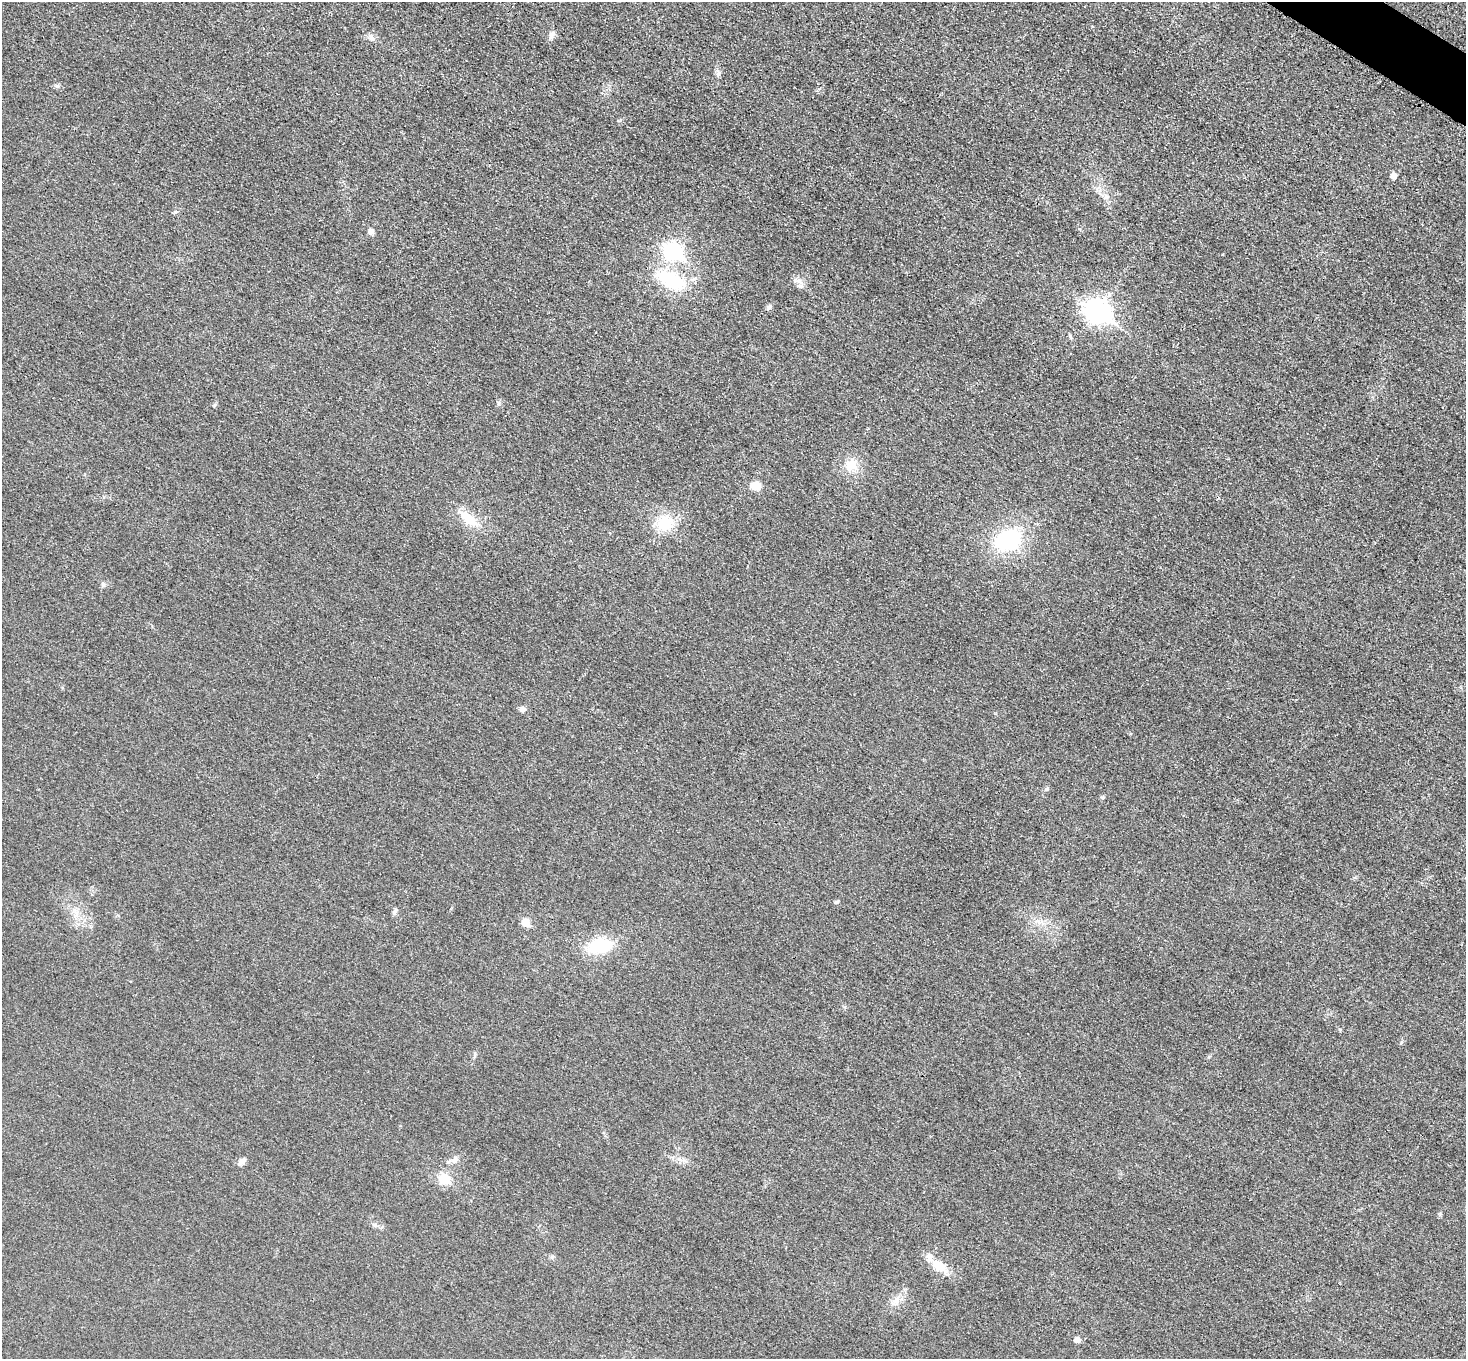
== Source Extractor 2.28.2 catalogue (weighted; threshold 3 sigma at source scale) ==
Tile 10 of 4 x 4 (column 2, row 3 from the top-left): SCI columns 1480-2943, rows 1663-3019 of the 5883 x 5891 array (HDU 1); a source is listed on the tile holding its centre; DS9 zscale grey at full resolution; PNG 1468 x 1361 px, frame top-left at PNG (2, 2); no overlay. Shown black and unused: <1% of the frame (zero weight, under 3 of 4 exposures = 1% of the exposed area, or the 3 px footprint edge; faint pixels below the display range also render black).
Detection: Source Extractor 2.28.2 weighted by HDU 2 'WHT'; one run over the whole footprint, this tile lists its part. Background 0.0219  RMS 0.0061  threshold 0.0276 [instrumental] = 3 sigma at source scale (4.5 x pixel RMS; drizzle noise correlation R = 1.50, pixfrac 1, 0.05/0.05 arcsec/px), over >= 5 px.
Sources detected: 32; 1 inside a brighter listed object's ellipse — not listed separately; the other 31 listed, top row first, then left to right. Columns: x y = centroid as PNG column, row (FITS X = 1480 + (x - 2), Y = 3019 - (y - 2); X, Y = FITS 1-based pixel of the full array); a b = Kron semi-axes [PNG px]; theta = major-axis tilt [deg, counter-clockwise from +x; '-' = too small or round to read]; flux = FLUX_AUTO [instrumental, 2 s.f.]
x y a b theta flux
551 35 13 6 69 2.4
371 38 10 7 -22 2.4
57 86 6 6 - 1.1
1393 176 5 5 - 4.8
371 231 7 6 - 2.5
673 251 9 8 - 150
671 280 34 18 -23 36
798 281 9 4 -36 2.2
769 307 7 6 - 1.4
1097 311 11 8 -34 370
851 466 19 14 49 9.4
755 486 11 9 -5 5.9
469 519 26 12 -40 13
665 523 21 20 - 17
1008 540 24 17 24 56
103 584 6 5 - 1.1
523 709 10 7 11 2
1046 789 6 5 - 1
1103 797 6 4 19 0.76
836 902 5 5 - 0.93
395 912 10 5 71 1.5
77 914 12 5 -85 3.1
525 923 6 5 - 12
599 946 30 17 12 26
455 1160 10 7 68 2.4
242 1161 13 6 38 2.4
444 1179 6 6 - 26
375 1225 7 4 -71 1
939 1266 20 13 -27 9.6
896 1300 13 10 51 5
1077 1340 5 5 - 4
Unlisted compact peaks at least as high as the median listed source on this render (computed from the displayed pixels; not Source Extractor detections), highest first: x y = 1440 1214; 718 74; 1070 336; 1401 1042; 214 405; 499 404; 175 212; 552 1257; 845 1007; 1340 1029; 475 1053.